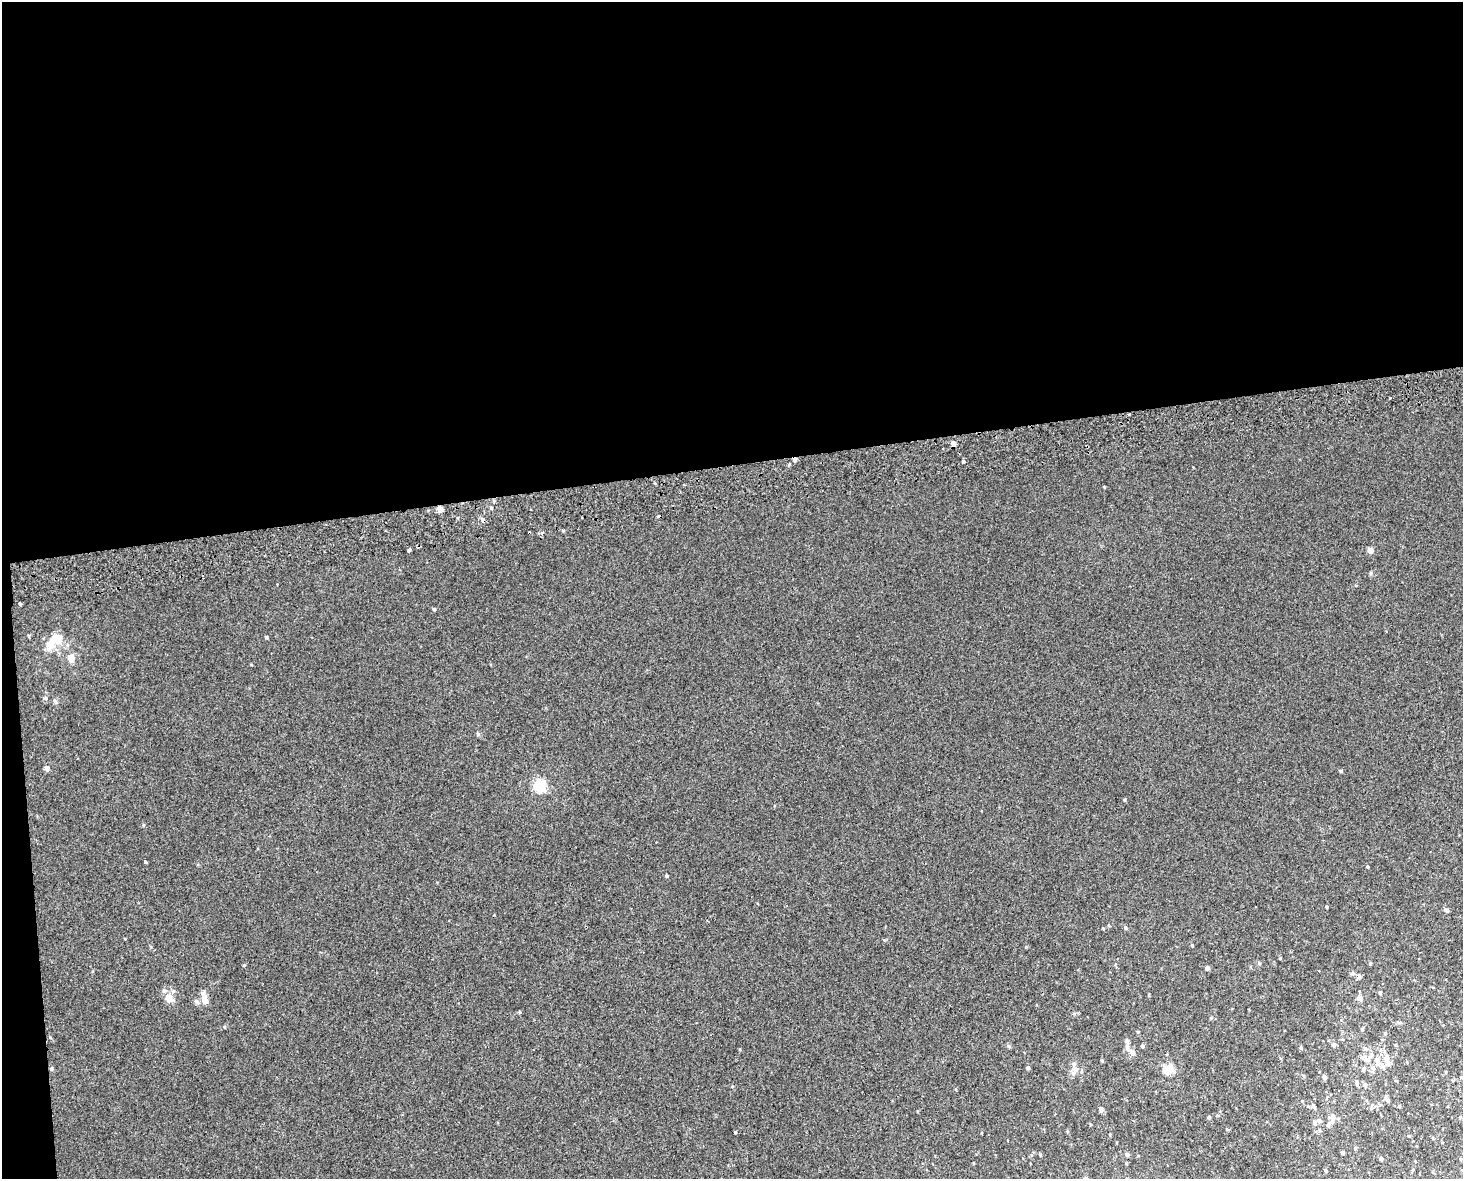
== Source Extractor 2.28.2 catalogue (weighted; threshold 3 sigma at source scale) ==
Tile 1 of 3 x 4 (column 1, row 1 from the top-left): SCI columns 22-1482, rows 3572-4748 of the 4470 x 4790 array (HDU 1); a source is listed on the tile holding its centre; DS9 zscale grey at full resolution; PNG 1465 x 1181 px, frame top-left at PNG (2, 2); no overlay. Shown black and unused: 40% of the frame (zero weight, under 2 of 3 exposures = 2% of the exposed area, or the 3 px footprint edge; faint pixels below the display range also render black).
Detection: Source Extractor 2.28.2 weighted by HDU 2 'WHT'; one run over the whole footprint, this tile lists its part. Background 0.00318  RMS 0.0056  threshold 0.0251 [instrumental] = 3 sigma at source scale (4.5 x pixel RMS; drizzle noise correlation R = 1.50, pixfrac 1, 0.0396/0.0396 arcsec/px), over >= 5 px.
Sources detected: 81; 1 inside a brighter object's white glare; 5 cosmic-ray / hot-pixel residue — not listed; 3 inside a brighter listed object's ellipse — not listed separately; the other 72 listed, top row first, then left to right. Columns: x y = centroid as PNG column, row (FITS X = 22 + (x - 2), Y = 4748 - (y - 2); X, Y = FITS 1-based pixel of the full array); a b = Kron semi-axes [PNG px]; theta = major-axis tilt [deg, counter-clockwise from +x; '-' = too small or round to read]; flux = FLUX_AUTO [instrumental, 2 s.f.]
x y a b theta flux
1389 398 3 3 - 1.8
1129 414 4 3 - 0.51
953 444 6 4 87 3
963 461 4 3 - 1.2
491 508 5 3 - 0.59
440 509 6 5 - 2.5
409 550 3 3 - 3.1
1370 550 4 4 - 4.6
20 604 3 3 - 5.2
434 609 4 3 - 0.65
266 637 4 3 - 0.7
58 638 10 9 - 7.9
50 645 14 10 -23 5.3
71 658 6 6 - 6
55 702 7 5 -67 0.94
478 734 6 3 -72 0.63
47 768 5 5 - 2
1340 771 4 3 - 0.7
540 786 6 5 - 62
1124 800 5 3 - 0.51
143 825 5 3 - 0.52
145 862 4 3 - 0.48
1367 867 4 3 - 0.55
666 876 4 3 - 0.77
1327 907 4 3 - 0.49
1446 910 6 4 -19 0.81
1126 928 5 3 - 0.57
1192 945 4 3 - 0.48
1259 963 5 4 - 0.63
1370 963 4 3 - 0.63
1207 968 4 4 - 1.9
1380 993 4 4 - 0.91
169 998 13 10 -44 4.8
1360 998 7 6 - 2.2
204 1000 10 8 -63 3.9
1211 1018 4 4 - 0.58
1362 1029 5 4 - 0.59
1334 1044 5 5 - 1.2
1008 1046 6 4 -69 0.66
1142 1046 5 4 - 0.82
1127 1047 10 6 -88 1.9
1301 1047 5 3 - 0.61
1365 1049 6 5 - 1.1
1132 1053 7 7 - 1.9
1367 1059 10 7 49 2.3
1386 1059 8 7 - 3.3
1102 1060 5 3 - 0.46
1377 1060 9 7 -28 3.4
1028 1068 4 4 - 1.1
1373 1068 7 6 - 1.7
52 1069 5 4 - 0.71
1074 1070 13 7 72 2.9
1167 1070 8 6 30 11
1363 1070 6 4 62 0.94
1324 1077 5 4 - 1.2
1357 1083 7 4 -78 1
1364 1085 5 5 - 1.3
1386 1097 7 5 68 1.1
1101 1109 5 5 - 1.6
1209 1117 4 4 - 0.66
1332 1117 8 6 -85 3.6
1318 1121 7 6 - 1.6
1328 1125 7 4 63 0.98
735 1133 4 2 - 0.47
1355 1148 4 4 - 0.48
1343 1152 3 3 - 1.1
1127 1154 5 5 - 0.74
1040 1155 4 3 - 0.49
1381 1159 4 3 - 0.99
1461 1159 4 2 - 0.46
1126 1163 4 3 - 0.41
1325 1170 5 3 - 0.56
Overlapping masked pixels (flux is a lower limit): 2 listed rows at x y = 1129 414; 953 444
Unlisted compact peaks at least as high as the median listed source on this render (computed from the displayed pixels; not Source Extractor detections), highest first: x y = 244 965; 1104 487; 1026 947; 224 1027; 520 1012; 563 531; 46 698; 251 665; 740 1049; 29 636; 1371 573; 1103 928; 884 940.